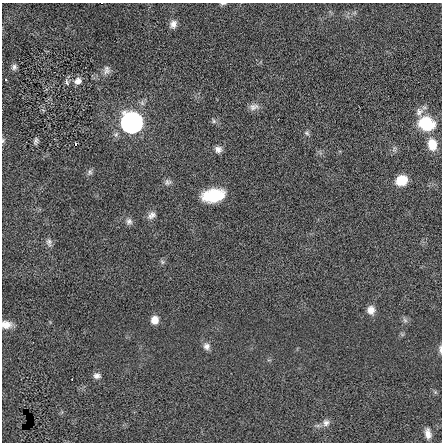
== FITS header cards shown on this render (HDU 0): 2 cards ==
NAXIS1  =                  440 / length of data axis 1
NAXIS2  =                  440 / length of data axis 2

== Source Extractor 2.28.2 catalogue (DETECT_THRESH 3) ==
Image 440 x 440 px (HDU 0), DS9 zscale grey, 1 PNG px = 1 image px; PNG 444 x 444 px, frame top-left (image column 1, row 440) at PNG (2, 3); no overlay
Background -0.00674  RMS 0.77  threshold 2.3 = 3 sigma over >= 5 px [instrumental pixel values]
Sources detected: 37; all 37 listed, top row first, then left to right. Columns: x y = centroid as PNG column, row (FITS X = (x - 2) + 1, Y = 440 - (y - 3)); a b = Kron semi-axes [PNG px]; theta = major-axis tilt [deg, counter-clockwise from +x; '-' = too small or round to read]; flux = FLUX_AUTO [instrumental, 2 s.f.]
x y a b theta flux
102 3 2 2 - 36
223 4 8 3 0 76
173 24 10 8 69 280
14 67 8 7 - 160
107 70 11 8 -88 210
6 79 3 2 - 54
78 81 10 9 - 300
67 82 9 5 -72 110
254 107 14 9 18 270
419 112 12 10 65 320
214 121 7 5 -74 96
132 122 20 19 - 8800
426 124 20 15 -19 1900
307 133 8 5 -28 100
3 140 8 4 64 77
36 141 10 5 81 130
75 144 3 3 - 140
432 144 12 9 -79 910
218 149 9 8 - 250
90 172 9 6 77 130
401 180 11 9 24 1000
167 182 10 7 24 180
213 195 20 11 9 1800
151 215 12 8 39 270
129 221 9 8 - 190
49 242 11 7 -81 190
162 262 7 5 -60 94
371 310 9 8 - 390
155 320 8 8 - 460
405 320 7 6 - 130
6 324 11 9 -6 420
207 346 9 8 - 230
440 349 11 4 -89 130
97 376 9 7 -3 210
72 379 2 2 - 27
326 423 10 9 - 250
428 433 12 7 -80 330
At the frame edge (FLAGS 8, measured only in part): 5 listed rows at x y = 102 3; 223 4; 3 140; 6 324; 440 349